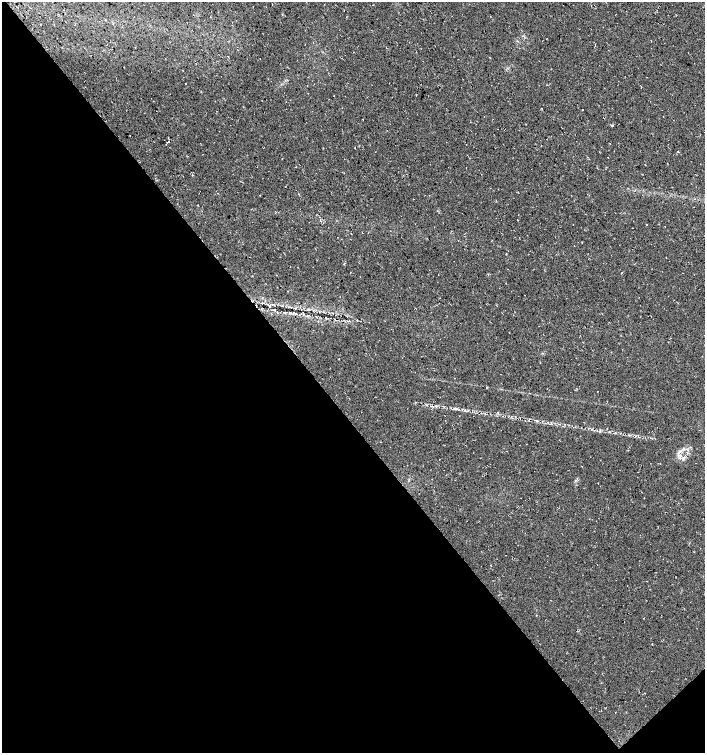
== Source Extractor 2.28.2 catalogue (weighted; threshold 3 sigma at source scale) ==
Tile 14 of 4 x 4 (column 2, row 4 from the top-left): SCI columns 1550-2954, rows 5-1506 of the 5974 x 6011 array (HDU 1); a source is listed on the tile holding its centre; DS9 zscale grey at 2 x 2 block average (1 PNG px = mean of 2 x 2 image px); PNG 707 x 755 px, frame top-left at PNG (2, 2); no overlay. Shown black and unused: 45% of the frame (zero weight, under 3 of 4 exposures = <1% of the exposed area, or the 3 px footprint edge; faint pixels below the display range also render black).
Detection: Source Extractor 2.28.2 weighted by HDU 2 'WHT'; one run over the whole footprint, this tile lists its part. Background 0.0145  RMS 0.0052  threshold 0.0235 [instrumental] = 3 sigma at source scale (4.5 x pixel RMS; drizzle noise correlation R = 1.50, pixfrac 1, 0.0396/0.0396 arcsec/px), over >= 5 px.
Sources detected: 16; all 16 listed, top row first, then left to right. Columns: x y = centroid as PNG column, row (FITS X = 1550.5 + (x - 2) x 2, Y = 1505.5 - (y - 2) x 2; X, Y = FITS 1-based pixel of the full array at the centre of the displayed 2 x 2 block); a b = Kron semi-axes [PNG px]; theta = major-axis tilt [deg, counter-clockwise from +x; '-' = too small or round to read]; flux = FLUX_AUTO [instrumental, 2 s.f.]
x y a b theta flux
210 17 2 2 - 0.39
185 84 2 2 - 0.47
612 125 3 2 - 0.78
678 152 3 2 - 0.7
646 224 2 2 - 0.49
269 306 2 2 - 3
275 309 3 2 - 1
308 310 4 3 - 1.2
455 409 6 3 1 2.4
467 411 5 2 - 0.75
592 429 3 2 - 0.59
600 430 3 2 - 1.3
610 432 3 2 - 0.61
615 433 3 2 - 0.82
629 435 4 2 - 0.83
682 458 7 3 -44 2.9
Diffuse or blended objects may show on this block-average render without a row.